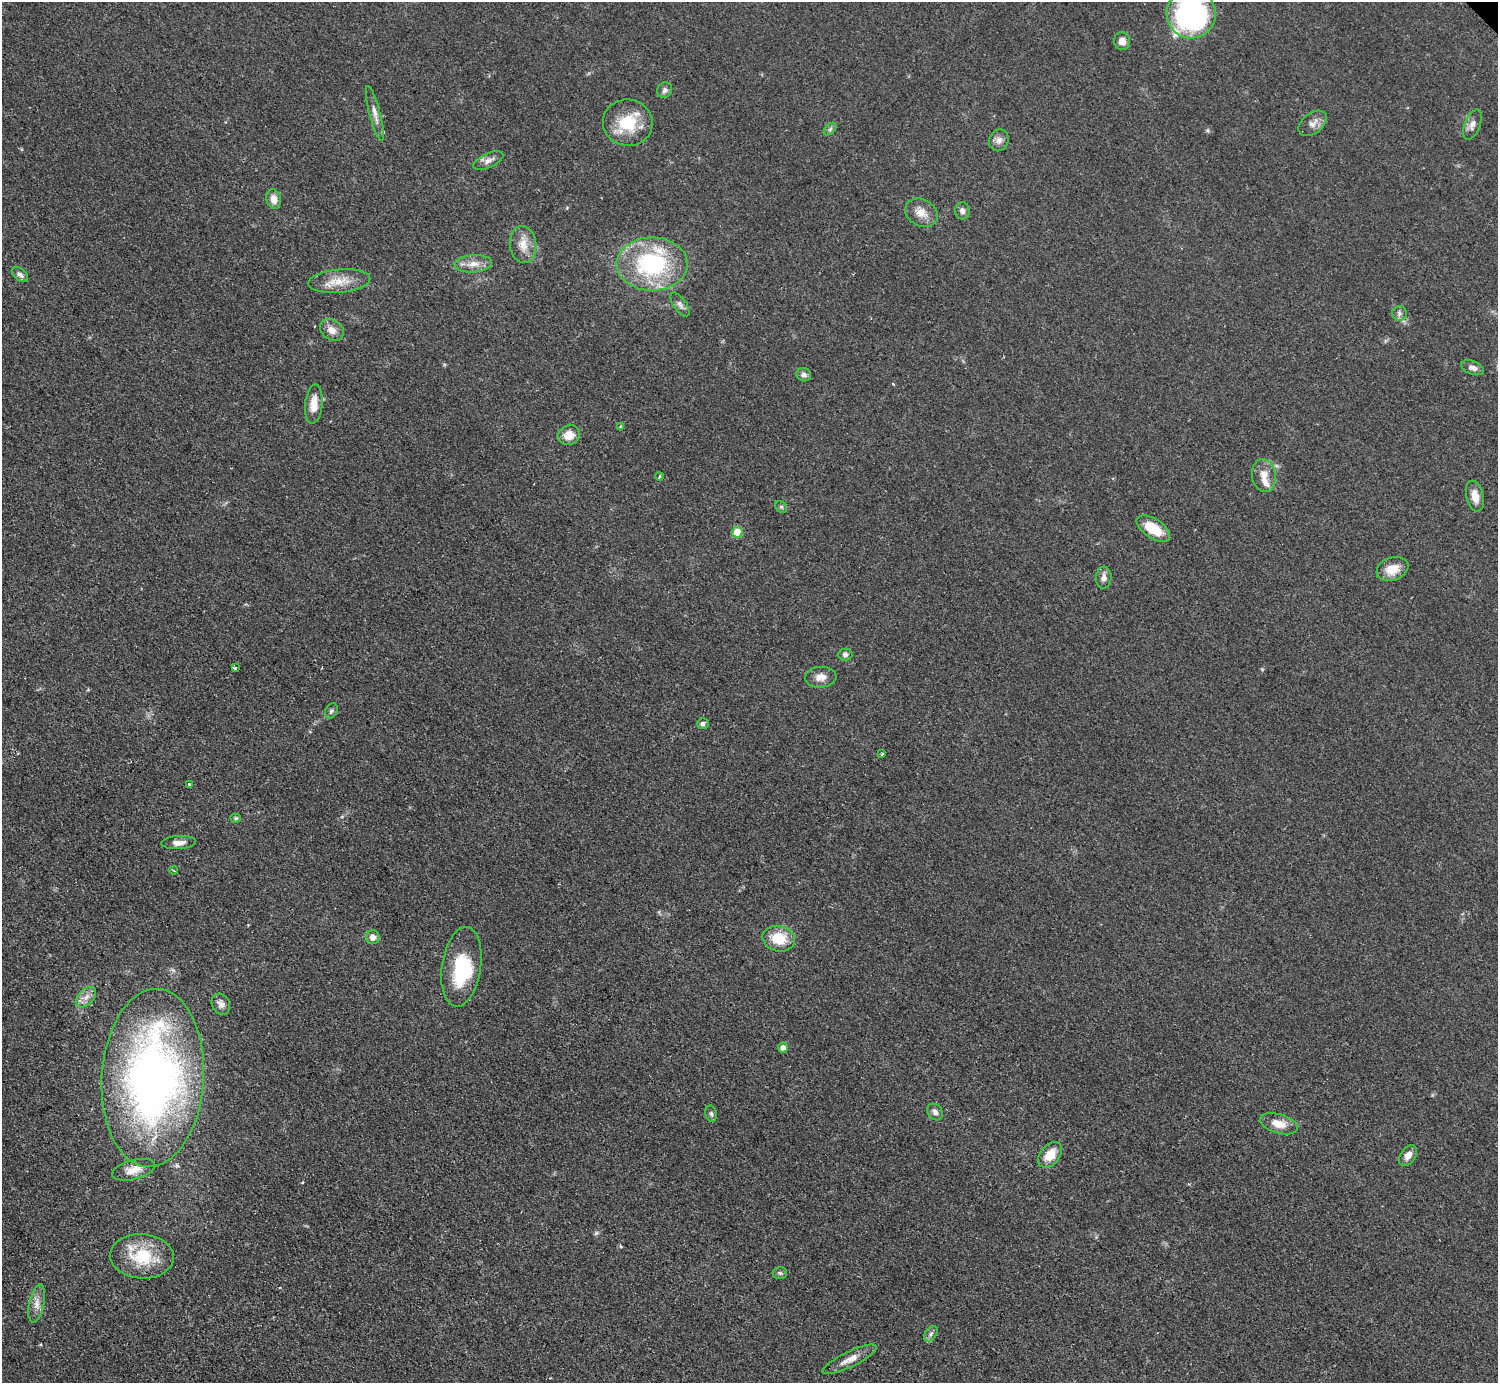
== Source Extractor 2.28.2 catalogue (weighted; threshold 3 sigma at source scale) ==
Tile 7 of 4 x 4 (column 3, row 2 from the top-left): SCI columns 2998-4493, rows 3067-4447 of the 5989 x 5988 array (HDU 1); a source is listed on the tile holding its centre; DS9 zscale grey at full resolution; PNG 1500 x 1385 px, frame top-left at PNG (2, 2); each listed source drawn as its Kron ellipse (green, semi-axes under 4 px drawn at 4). Shown black and unused: <1% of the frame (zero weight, under 2 of 3 exposures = <1% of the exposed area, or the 3 px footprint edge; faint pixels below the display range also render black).
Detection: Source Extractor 2.28.2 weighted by HDU 2 'WHT'; one run over the whole footprint, this tile lists its part. Background 0.05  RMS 0.0069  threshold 0.0312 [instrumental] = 3 sigma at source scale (4.5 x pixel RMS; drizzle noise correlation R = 1.50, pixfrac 1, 0.05/0.05 arcsec/px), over >= 5 px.
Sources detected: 68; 1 too faint to see at this stretch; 1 inside a brighter object's white glare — neither listed nor drawn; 4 inside a brighter listed object's ellipse — not listed separately; the other 62 listed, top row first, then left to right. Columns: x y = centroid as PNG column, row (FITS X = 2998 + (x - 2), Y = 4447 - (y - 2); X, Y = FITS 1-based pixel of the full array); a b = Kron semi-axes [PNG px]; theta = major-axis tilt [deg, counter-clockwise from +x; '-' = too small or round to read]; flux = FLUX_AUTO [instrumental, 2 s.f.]
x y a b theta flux
1191 14 24 24 - 130
1122 41 9 8 - 5.4
665 90 8 7 - 2.2
375 113 28 5 -76 5.1
628 123 25 23 -10 27
1313 123 16 10 38 4.8
1472 125 16 8 69 4.2
830 129 7 4 45 1.4
999 140 11 9 68 3.9
488 160 16 7 25 4
274 199 10 7 -77 6.1
962 211 9 7 -82 2.8
921 213 17 13 -26 8
523 244 18 13 -83 9.5
473 264 19 8 4 6.9
652 264 35 26 0 81
20 274 9 6 -41 2.9
339 281 31 11 5 13
680 304 14 6 -56 2.9
1399 313 7 7 - 2.3
332 330 13 10 -35 5.8
1473 368 12 6 -19 3.3
804 375 7 6 - 2.6
314 404 20 8 84 9.2
621 427 3 3 - 2.1
569 435 11 9 22 9.8
660 476 4 3 - 0.71
1264 476 16 12 -81 7.8
1475 496 16 8 -77 7.6
781 507 6 5 - 1.1
1153 529 19 9 -34 18
737 532 5 5 - 19
1392 569 16 11 20 11
1104 578 11 7 87 3.7
845 654 7 6 - 2.1
235 668 4 4 - 0.82
821 677 16 10 5 6.1
331 711 8 5 61 1.5
703 724 6 5 - 2.1
882 754 3 3 - 2.2
189 784 3 3 - 1.8
236 818 5 4 - 1
178 843 17 6 3 4.7
174 870 4 3 - 0.74
373 937 7 6 - 4.5
779 939 16 12 -13 18
461 967 40 19 82 39
86 997 12 7 45 4.8
221 1004 11 9 -61 3.4
783 1048 5 4 - 3.9
153 1078 89 51 86 430
935 1112 9 7 -52 3.1
711 1114 8 5 -77 1.5
1279 1124 20 9 -16 9
1050 1155 15 9 51 12
1408 1156 11 7 55 4.8
134 1170 22 9 15 8
142 1256 32 22 -3 34
780 1273 7 6 - 1.4
37 1303 19 7 78 5.9
931 1334 8 5 54 2
850 1359 30 7 26 7.2
Isophote crosses this tile's border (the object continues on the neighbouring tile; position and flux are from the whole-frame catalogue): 1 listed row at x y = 1191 14